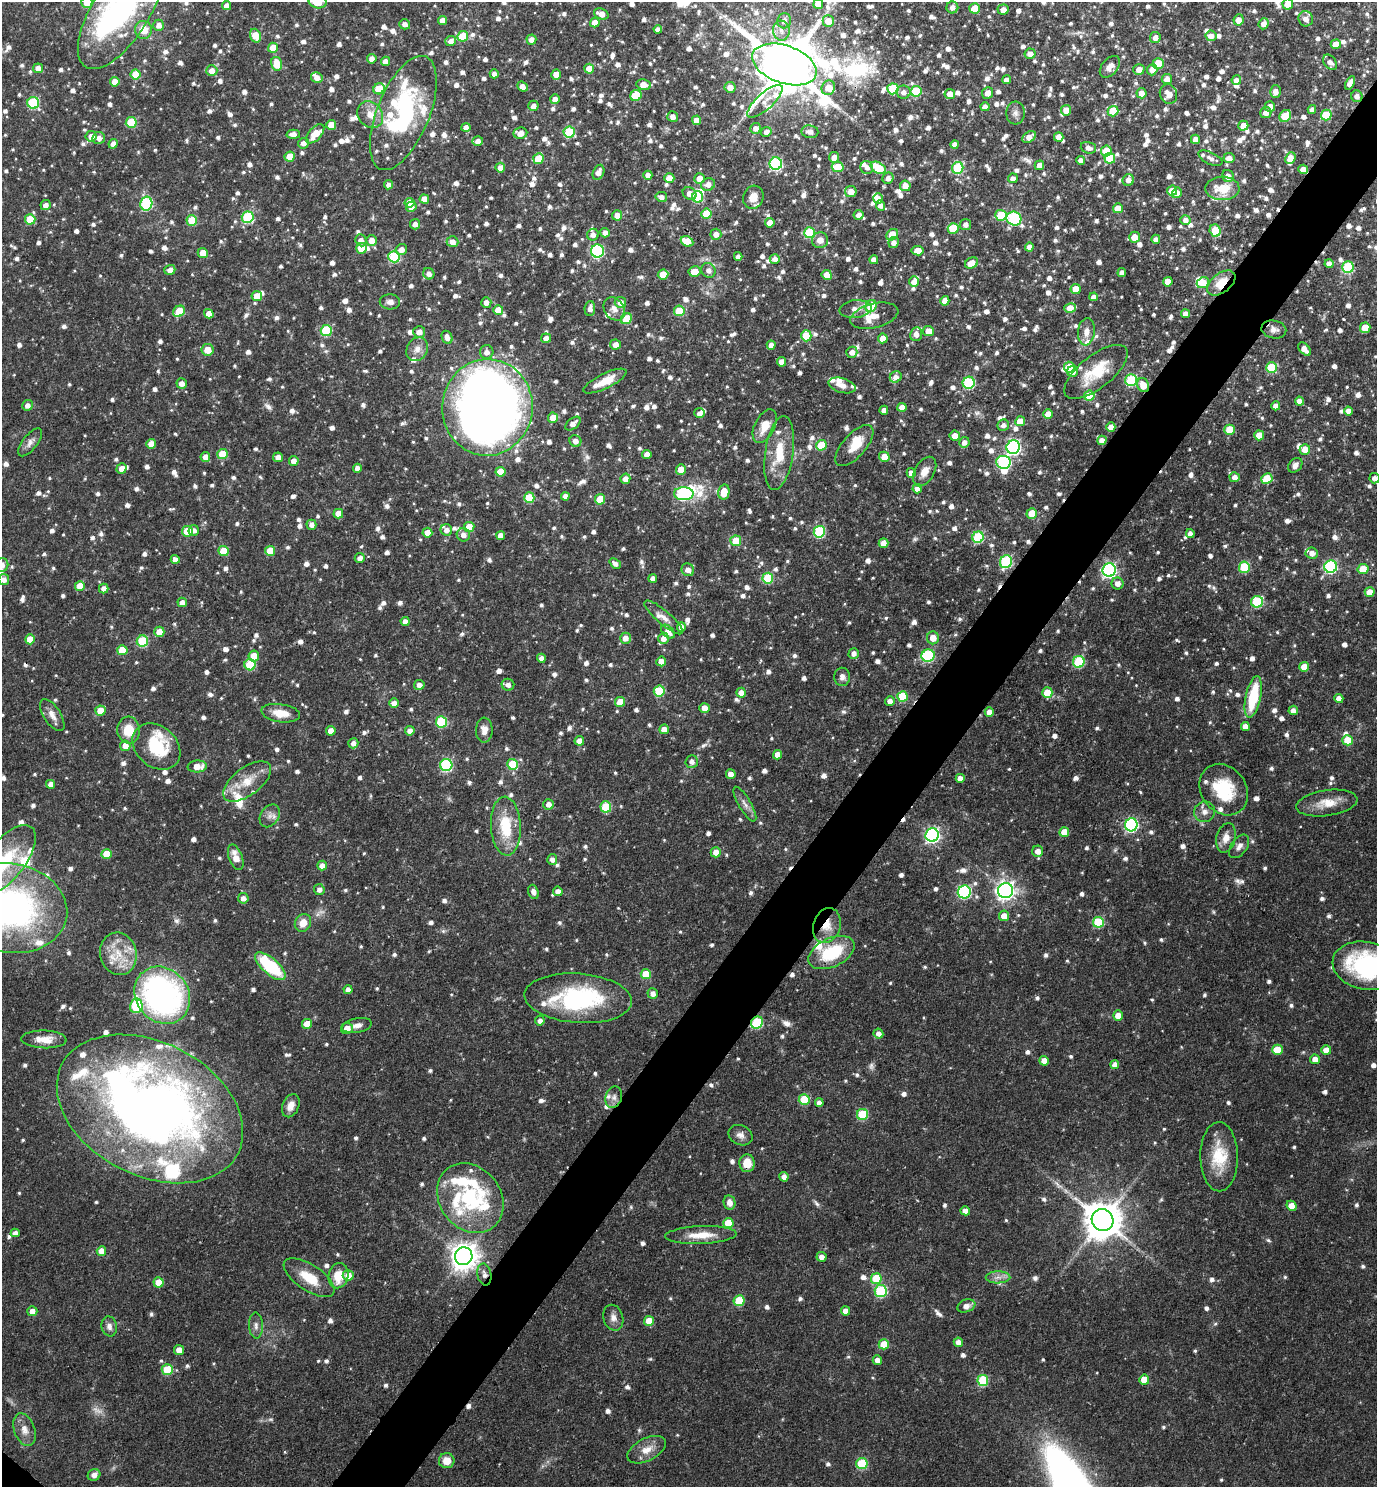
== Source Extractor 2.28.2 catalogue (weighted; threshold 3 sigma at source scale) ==
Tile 10 of 4 x 4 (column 2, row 3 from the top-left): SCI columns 1530-2904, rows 1487-2971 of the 5949 x 5944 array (HDU 1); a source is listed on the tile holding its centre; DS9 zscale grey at full resolution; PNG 1379 x 1489 px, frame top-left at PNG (2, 2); each listed source drawn as its Kron ellipse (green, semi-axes under 4 px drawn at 4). Shown black and unused: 5% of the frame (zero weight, under 3 of 4 exposures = <1% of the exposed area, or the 3 px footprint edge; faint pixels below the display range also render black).
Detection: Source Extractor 2.28.2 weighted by HDU 2 'WHT'; one run over the whole footprint, this tile lists its part. Background 0.0633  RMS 0.004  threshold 0.0182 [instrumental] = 3 sigma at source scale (4.5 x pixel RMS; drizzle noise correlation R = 1.50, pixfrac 1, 0.05/0.05 arcsec/px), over >= 5 px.
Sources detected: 1587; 3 too faint to see at this stretch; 9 inside a brighter object's white glare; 7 cosmic-ray / hot-pixel residue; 1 long thin detection or spike segment (spike, bleed or trail) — neither listed nor drawn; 72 inside a brighter listed object's ellipse — not listed separately; of the other 1495, all 500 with FLUX_AUTO >= 2.16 (the completeness limit of this list) listed and drawn (995 fainter detections not listed), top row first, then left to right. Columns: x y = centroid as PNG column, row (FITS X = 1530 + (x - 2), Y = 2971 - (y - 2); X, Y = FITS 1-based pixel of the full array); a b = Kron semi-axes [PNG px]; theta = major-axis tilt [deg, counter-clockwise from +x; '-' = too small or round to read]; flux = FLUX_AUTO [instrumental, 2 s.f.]
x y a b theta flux
87 2 5 5 - 8.3
317 2 9 6 -12 9.5
818 4 5 5 - 5.7
1288 4 5 5 - 5.7
226 6 4 4 - 2.7
952 7 6 6 - 2.5
975 8 5 5 - 10
1003 9 6 5 - 3.3
121 11 66 28 58 110
601 14 7 5 -21 4.1
1306 19 8 7 - 3.2
442 20 4 4 - 3.4
1238 20 6 5 - 3.7
784 21 8 7 - 3
828 21 6 5 - 6.4
595 23 5 4 - 5.2
405 24 5 5 - 2.3
1264 24 6 5 - 2.7
159 25 6 5 - 2.7
658 29 4 4 - 2.2
143 30 9 8 - 7
781 31 10 8 -84 3.2
255 36 7 5 -71 8.1
463 36 5 5 - 14
1211 36 5 5 - 3
1155 38 5 5 - 2.5
531 40 5 5 - 2.9
451 41 5 5 - 2.5
1336 44 5 5 - 5.2
273 48 5 5 - 5.9
1030 54 5 5 - 3.5
372 59 5 4 - 2.4
385 61 4 4 - 3
1330 62 8 6 -53 2.7
277 64 7 5 -76 9.4
784 64 33 19 -19 3200
1158 64 5 5 - 13
1110 67 12 8 49 2.8
38 68 5 4 - 3.3
589 69 5 5 - 6
1139 69 5 5 - 4.2
1152 70 6 5 - 3.5
212 71 6 5 - 3.7
136 74 5 5 - 10
494 74 4 4 - 2.4
556 74 5 5 - 5.6
317 77 6 5 - 3.1
1167 79 5 5 - 2.8
1007 80 5 4 - 2.6
1236 80 5 4 - 2.3
115 82 5 4 - 4.8
1350 83 7 4 62 3.2
644 85 7 5 -8 5.9
523 86 6 4 -41 3.2
730 87 5 5 - 3.4
828 88 7 6 - 4.4
379 89 6 5 - 14
893 89 5 5 - 25
916 91 5 5 - 21
1275 91 6 5 - 3
903 92 7 6 - 2.3
987 93 6 5 - 3.7
1141 93 5 5 - 4
950 94 5 5 - 4
1168 94 10 8 -70 4.4
636 95 6 5 - 15
1357 96 6 5 - 2.3
555 99 5 5 - 3
765 101 22 8 42 4.3
33 103 6 6 - 34
533 106 5 5 - 2.4
1270 106 5 5 - 3.3
985 107 4 4 - 2.7
1312 109 4 4 - 2.4
1066 110 5 5 - 5.3
1113 111 5 5 - 13
403 113 61 26 68 62
1015 113 11 9 87 2.2
1266 113 5 5 - 3.1
370 115 14 12 -53 5.7
1326 115 5 5 - 16
1285 116 6 5 - 12
673 117 5 5 - 2.7
697 120 5 4 - 3.8
131 122 5 5 - 20
331 125 5 5 - 6.1
1243 126 5 5 - 6.7
466 127 4 4 - 2.3
756 128 5 5 - 2.5
569 132 5 5 - 24
766 132 5 5 - 2.4
810 132 8 6 -8 2.4
520 133 7 5 7 3.7
293 134 6 4 -2 2.8
315 134 11 6 48 7.8
91 136 5 5 - 3.7
1029 137 7 5 35 3.6
1059 137 5 4 - 3.8
99 138 6 6 - 2.3
1195 139 4 4 - 2.9
478 141 5 5 - 2.4
303 143 5 5 - 2.4
113 144 5 4 - 2.6
955 145 4 4 - 2.7
1088 148 8 5 -17 2.7
1106 151 5 5 - 9.9
290 157 5 5 - 8.7
834 157 5 5 - 2.9
1110 158 5 5 - 12
1210 158 13 6 -26 2.3
1229 158 5 5 - 2.7
1290 158 6 5 - 5.6
538 159 5 5 - 12
1081 160 4 4 - 2.6
776 164 6 6 - 49
1039 165 5 4 - 3
838 167 6 5 - 11
500 168 5 5 - 3.2
867 168 7 6 - 2.2
878 168 8 5 -31 17
958 168 6 5 - 26
1303 169 5 4 - 4
598 172 8 5 65 3.4
648 175 4 4 - 2.4
1228 176 6 5 - 3.7
669 178 5 5 - 4.8
700 178 5 5 - 5.1
888 178 6 5 - 2.3
1013 178 5 4 - 2.2
1128 180 6 5 - 2.9
708 184 7 6 - 2.9
389 185 4 4 - 2.2
905 186 5 5 - 4.1
1222 188 17 11 0 11
851 191 5 5 - 5.5
1172 191 5 5 - 8.1
1177 193 5 4 - 3.3
690 194 7 6 - 3.4
661 197 6 5 - 2.2
698 197 5 5 - 24
753 197 12 10 67 4.7
878 198 5 5 - 3.3
424 199 4 4 - 4.4
410 203 5 4 - 5.7
146 204 7 6 - 43
45 205 5 4 - 2.6
880 206 5 4 - 2.4
411 207 5 5 - 2.8
1118 208 5 5 - 6.5
706 214 5 5 - 12
617 215 5 5 - 3.8
859 215 5 5 - 2.5
1001 215 5 5 - 19
248 217 6 6 - 34
30 219 5 5 - 14
1014 219 7 7 - 48
192 220 5 5 - 13
1185 220 5 5 - 2.6
770 223 5 4 - 4.1
415 224 5 5 - 2.3
966 224 5 5 - 2.2
953 228 5 5 - 14
1215 231 6 5 - 11
605 233 5 4 - 2.5
809 233 5 5 - 26
716 234 5 5 - 3
593 235 6 5 - 2.2
892 235 6 5 - 8.9
1134 237 5 5 - 5.3
1156 239 4 4 - 2.2
361 240 6 5 - 2.9
371 240 5 5 - 3.8
820 240 8 8 - 3.4
687 241 6 5 - 9.2
452 242 6 5 - 3.3
894 242 5 5 - 2.3
1029 247 4 4 - 3
361 248 5 5 - 8.1
401 250 6 5 - 3
597 251 6 6 - 61
918 251 6 4 -8 5.4
203 253 5 5 - 5.8
738 256 4 4 - 2.2
394 257 6 5 - 29
775 259 5 5 - 2.5
874 260 4 4 - 3.2
971 263 7 5 25 6
1329 264 4 4 - 2.8
1348 267 6 6 - 30
170 270 5 5 - 2.5
708 270 7 7 - 2.5
694 271 6 5 - 5.8
1122 273 4 4 - 2.7
429 274 6 5 - 2.2
663 275 5 5 - 10
827 275 5 5 - 5.1
914 282 5 5 - 2.7
1168 282 5 4 - 5.5
1203 283 6 5 - 8.1
1221 283 16 9 38 10
1076 289 5 5 - 8
257 296 5 5 - 5
1094 297 4 4 - 2.2
945 301 5 4 - 3.9
390 302 10 7 -4 2.2
620 302 5 5 - 3.5
486 303 5 5 - 2.3
871 306 6 5 - 17
590 308 7 5 86 2.5
1070 308 6 4 13 5.4
614 309 12 9 -53 3.1
855 309 16 9 6 3.8
498 310 5 5 - 8.2
179 311 6 5 - 13
679 311 5 5 - 13
209 314 5 4 - 3.8
1186 314 4 4 - 2.7
874 316 25 12 14 7.4
626 319 6 5 - 12
1365 328 5 5 - 9
1274 329 12 9 -10 2.8
326 331 5 5 - 25
928 331 5 5 - 4.8
419 332 6 5 - 3.3
1086 332 14 8 83 3.5
916 334 7 6 - 2.9
806 336 5 5 - 14
447 337 7 5 -64 2.9
546 338 5 4 - 2.7
883 338 5 5 - 5.2
615 345 5 5 - 3.3
771 345 4 4 - 3
417 349 12 10 59 3.6
1305 349 8 5 -47 3
208 350 6 5 - 6.2
487 352 7 6 - 2.6
852 352 5 5 - 2.8
782 362 5 4 - 3.7
1069 367 5 5 - 11
1271 368 5 5 - 19
1073 372 5 5 - 2.4
1096 372 38 16 38 16
896 377 6 5 - 2.6
1131 380 6 6 - 37
605 381 23 7 26 8.8
182 383 5 5 - 2.8
969 383 6 6 - 36
842 385 14 7 -16 3
1143 385 7 5 -63 6.1
1089 396 5 5 - 13
1299 401 4 4 - 3
27 405 5 5 - 2.3
1276 406 4 4 - 2.7
487 407 48 45 85 490
902 407 4 4 - 3.3
884 410 4 4 - 2.4
1348 411 4 4 - 3.2
699 413 5 5 - 2.2
1048 414 5 4 - 5.4
553 418 5 5 - 5.4
1020 421 5 4 - 5.8
573 424 9 5 39 2.9
1003 425 6 5 - 2.2
765 426 18 10 63 7
1111 427 4 4 - 3.9
1229 430 5 5 - 11
1259 435 5 5 - 6.2
955 436 5 5 - 3.3
1102 440 5 4 - 2.7
575 441 6 5 - 2.6
30 442 17 7 52 2.4
964 442 5 5 - 2.5
151 444 5 5 - 3.9
821 445 5 5 - 18
854 446 25 11 48 8
1013 447 7 6 - 110
1305 449 5 5 - 5.2
779 453 37 14 82 15
222 454 5 5 - 13
647 455 4 4 - 4
205 457 5 5 - 3.8
278 457 5 4 - 2.6
884 457 5 5 - 5
294 461 5 4 - 3
1003 462 7 6 - 48
1295 465 8 6 49 2.3
122 468 5 5 - 3.8
357 468 4 4 - 2.7
681 469 5 5 - 6.1
925 471 16 9 59 4
500 472 5 5 - 8.3
911 473 5 4 - 3.4
1235 477 5 5 - 2.7
1374 478 5 5 - 2.2
625 479 5 5 - 3.3
1267 479 6 5 - 12
917 489 5 4 - 2.4
724 492 7 5 77 7.9
684 494 10 6 -1 58
565 496 4 4 - 2.3
529 498 5 5 - 18
600 499 5 5 - 11
1032 513 5 5 - 8.1
338 514 5 5 - 5.7
311 525 5 5 - 2.3
469 527 5 5 - 9
194 530 5 5 - 2.2
446 530 6 5 - 2.4
187 531 5 5 - 13
819 532 6 5 - 37
427 533 5 5 - 4.3
1190 533 4 4 - 2.4
463 535 7 6 - 2.7
501 535 4 4 - 3.4
978 537 6 5 - 31
736 541 5 5 - 8.7
883 543 5 4 - 4.1
223 551 5 5 - 11
270 551 5 5 - 9.5
1312 553 6 5 - 3
360 558 5 5 - 2.3
175 559 4 4 - 2.4
1006 562 6 6 - 43
615 564 6 4 -41 2.3
2 565 7 6 - 2.6
1244 567 5 5 - 27
1331 567 6 6 - 57
1363 569 5 5 - 8.8
688 570 6 6 - 3.3
1109 570 7 6 - 110
653 578 4 4 - 2.3
768 578 5 5 - 23
4 579 5 5 - 2.4
1118 583 6 6 - 2.6
80 586 5 5 - 6.8
104 589 5 4 - 2.7
1370 592 5 5 - 5.4
182 602 5 4 - 2.5
1257 602 6 5 - 35
664 617 24 7 -41 3.8
405 621 4 4 - 2.8
681 627 5 4 - 2.7
159 632 5 5 - 5.1
668 632 8 5 -46 4
625 638 5 5 - 3.2
663 638 5 5 - 3
933 638 6 6 - 5.1
30 639 5 5 - 7.5
142 641 5 5 - 26
122 650 5 5 - 10
854 653 5 5 - 2.4
254 656 5 5 - 7.1
928 656 6 6 - 40
541 658 4 4 - 2.3
661 661 5 5 - 4.3
1079 662 6 5 - 32
250 665 5 5 - 19
1304 667 5 5 - 5.6
842 677 9 8 - 2.3
419 685 5 5 - 2.3
508 685 6 6 - 2.3
659 691 5 5 - 21
741 693 5 5 - 3.5
1047 693 5 5 - 8.4
903 696 5 5 - 19
1253 697 21 7 78 22
1339 698 4 4 - 3.1
890 701 5 4 - 2.4
620 702 5 5 - 7.3
394 703 5 4 - 3.3
704 708 5 4 - 4.2
1293 710 5 4 - 2.7
100 711 5 5 - 7.5
989 712 4 4 - 3.5
281 713 19 9 -8 6.6
52 715 18 8 -58 3.6
441 722 5 5 - 31
1245 726 4 4 - 3.1
664 729 5 4 - 3.8
129 730 13 11 -86 8.9
484 730 12 8 89 3.3
331 731 5 4 - 4.3
410 731 5 5 - 2.7
1348 740 5 5 - 11
579 741 5 4 - 4.1
353 743 5 5 - 2.6
125 746 5 5 - 4.2
156 747 26 20 -41 22
778 755 5 4 - 4.4
692 761 6 6 - 2.2
512 764 6 5 - 16
446 765 6 6 - 48
197 766 9 6 4 5.3
731 774 5 5 - 3.1
960 778 4 4 - 3.3
247 781 28 14 37 9.9
51 784 4 4 - 3
1224 790 27 22 -54 21
1327 803 31 13 8 8.4
548 804 5 5 - 2.8
745 804 20 6 -60 2.6
606 807 5 5 - 20
1204 812 10 10 - 2.8
270 816 12 9 55 2.5
1131 825 6 6 - 69
506 826 29 15 -87 18
1064 832 5 5 - 6.2
932 835 7 6 - 110
1226 838 15 9 76 4.3
1239 846 13 8 55 2.4
1038 851 5 5 - 3.3
716 852 5 5 - 4.3
107 854 5 5 - 10
236 857 13 6 -70 5
552 859 5 5 - 2.2
5 861 43 19 51 30
322 866 5 5 - 2.9
319 889 5 5 - 2.2
558 891 5 4 - 2.6
1006 891 7 7 - 200
533 892 7 5 -70 2.5
964 892 6 6 - 59
243 898 5 5 - 2.4
10 908 57 45 -9 140
1004 916 5 5 - 4.5
1098 922 5 5 - 24
303 923 9 8 - 4.8
827 926 18 13 72 7.4
832 953 24 14 26 22
118 954 21 18 -77 12
270 966 19 8 -42 29
1366 966 33 24 -12 56
646 974 5 5 - 11
348 990 4 4 - 2.8
653 994 5 5 - 2.2
162 995 30 26 -50 120
578 998 54 24 -4 51
136 1006 7 6 - 27
1118 1015 5 5 - 5.1
540 1021 5 5 - 2.2
757 1023 6 5 - 28
307 1024 5 5 - 6.3
357 1025 15 7 12 2.6
347 1028 6 5 - 3.8
878 1033 5 4 - 2.3
44 1039 22 9 -2 5.3
1277 1050 5 5 - 9.2
1326 1050 5 4 - 4.9
1315 1059 5 5 - 4.1
1044 1061 5 4 - 4
1115 1065 4 4 - 3.2
614 1097 11 8 73 2.2
804 1100 5 5 - 16
819 1103 4 4 - 2.4
291 1106 12 8 67 3.5
150 1109 99 67 -27 400
863 1114 5 5 - 21
740 1135 12 9 -25 2.6
1219 1157 34 19 -90 16
747 1163 9 7 -87 6.9
784 1177 4 4 - 2.7
470 1198 37 30 -52 41
729 1203 7 6 - 2.8
1292 1206 5 4 - 4.8
965 1211 5 4 - 3.2
1102 1220 11 10 - 1200
728 1223 5 5 - 10
15 1233 4 4 - 2.3
701 1235 36 9 2 8.2
101 1251 5 5 - 4.3
464 1256 9 8 - 530
821 1257 5 4 - 2.5
484 1274 11 7 -79 2.4
348 1275 5 5 - 4.1
338 1276 13 10 78 9.3
998 1277 12 6 0 2.4
309 1278 29 13 -34 11
876 1279 5 5 - 19
159 1282 5 5 - 7.4
881 1291 6 6 - 35
739 1301 5 5 - 16
966 1306 9 6 20 2.9
32 1311 5 5 - 3.1
845 1311 4 4 - 3
613 1318 13 9 -74 2.9
649 1321 5 5 - 7.6
109 1326 10 7 -80 2.5
256 1326 13 7 -88 2.2
958 1342 5 4 - 3.1
884 1344 5 5 - 10
179 1350 5 5 - 4.3
877 1360 4 4 - 2.8
167 1370 5 5 - 19
983 1380 5 5 - 23
1144 1380 5 5 - 6.8
24 1430 17 10 -71 4
647 1450 21 11 27 5.5
447 1461 8 7 - 5.4
862 1464 6 5 - 25
94 1475 6 5 - 2.2
Overlapping masked pixels (flux is a lower limit): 12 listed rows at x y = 784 64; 1357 96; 1303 169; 1221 283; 1096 372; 1143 385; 487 407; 827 926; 1366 966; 757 1023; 747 1163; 484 1274
Isophote crosses this tile's border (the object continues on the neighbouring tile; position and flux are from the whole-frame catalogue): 13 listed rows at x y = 87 2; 317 2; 818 4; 1288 4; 121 11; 784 21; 784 64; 1374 478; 2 565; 4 579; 5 861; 10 908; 1366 966